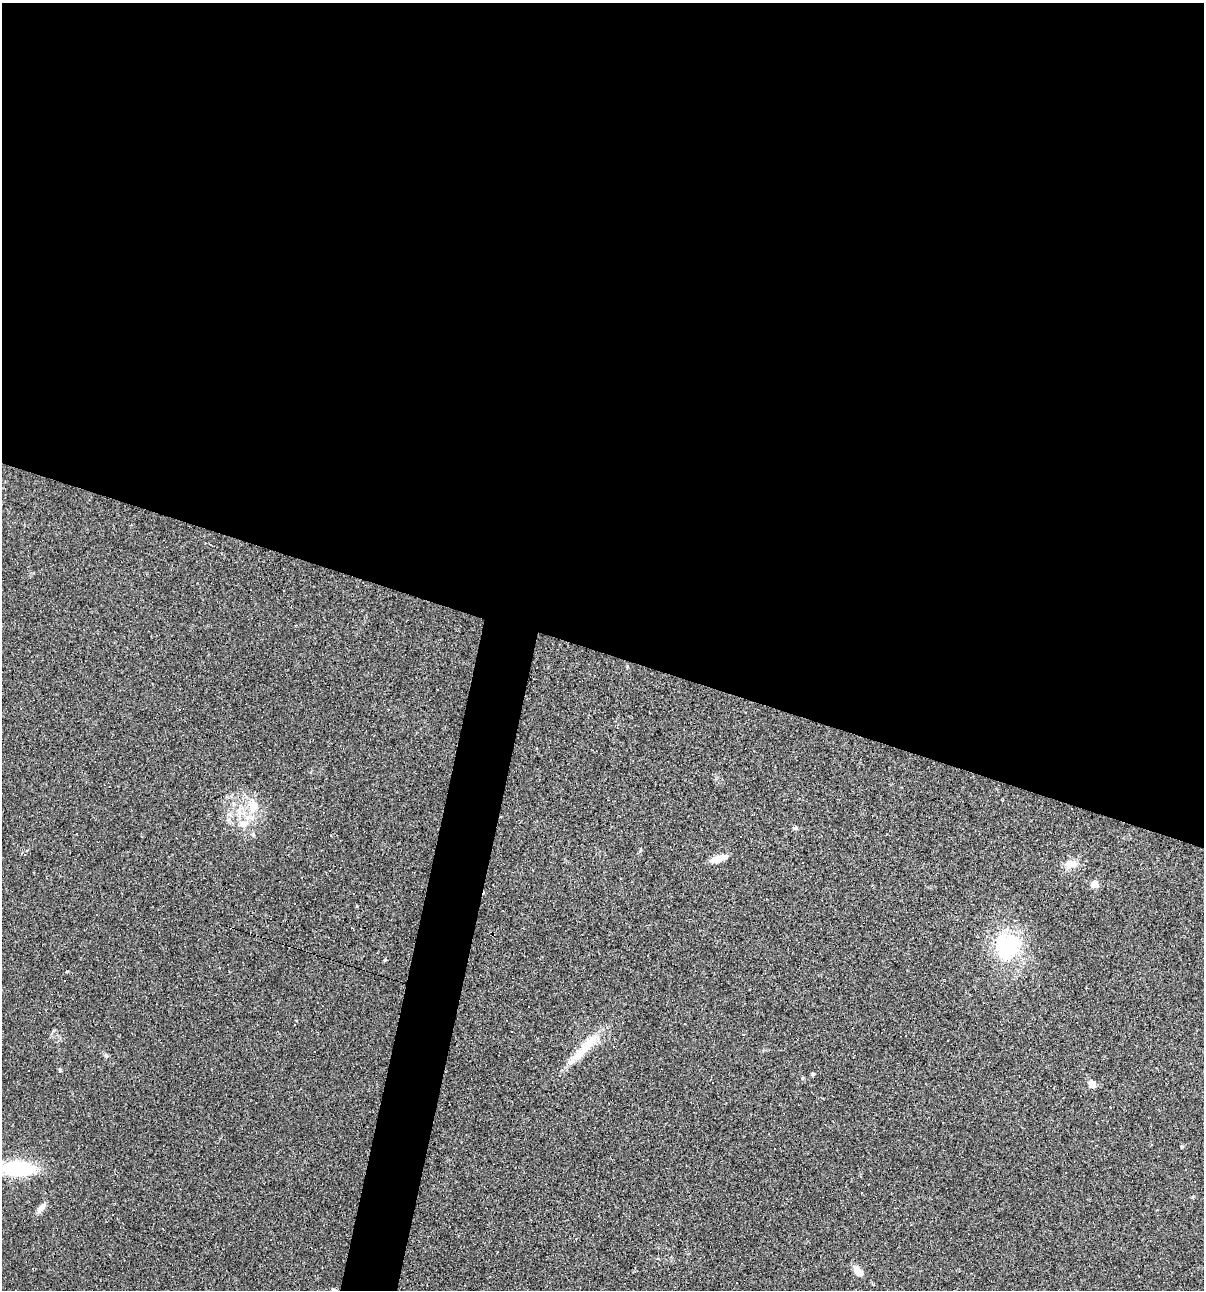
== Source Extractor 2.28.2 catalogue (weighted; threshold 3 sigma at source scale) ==
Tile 3 of 4 x 4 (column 3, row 1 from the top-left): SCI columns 2524-3725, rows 3867-5154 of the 5172 x 5154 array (HDU 1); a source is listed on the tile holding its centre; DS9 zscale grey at full resolution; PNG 1206 x 1292 px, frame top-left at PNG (2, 3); no overlay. Shown black and unused: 53% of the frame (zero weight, under 2 of 3 exposures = <1% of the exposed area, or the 3 px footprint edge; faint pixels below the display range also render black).
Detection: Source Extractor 2.28.2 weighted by HDU 2 'WHT'; one run over the whole footprint, this tile lists its part. Background 0.0888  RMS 0.0065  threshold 0.0292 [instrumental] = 3 sigma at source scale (4.5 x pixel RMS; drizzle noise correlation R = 1.50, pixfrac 1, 0.05/0.05 arcsec/px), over >= 5 px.
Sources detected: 39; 18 cosmic-ray / hot-pixel residue — not listed; the other 21 listed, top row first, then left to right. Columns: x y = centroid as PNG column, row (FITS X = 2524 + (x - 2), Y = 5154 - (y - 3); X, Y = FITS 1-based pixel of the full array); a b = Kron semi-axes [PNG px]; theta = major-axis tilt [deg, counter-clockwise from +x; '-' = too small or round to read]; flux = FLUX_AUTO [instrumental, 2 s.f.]
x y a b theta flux
388 709 3 3 - 0.5
253 804 18 15 -29 12
243 824 17 9 15 7.2
795 828 7 5 2 1.1
719 858 19 7 19 7.8
1071 864 15 10 12 7
1095 884 9 8 - 4
1007 947 36 28 55 50
385 960 6 4 29 0.68
67 971 5 3 - 0.51
65 980 3 3 - 3.7
905 1035 3 3 - 1.2
585 1047 53 10 49 19
106 1056 5 5 - 1.1
60 1070 5 4 - 0.88
813 1074 5 4 - 0.79
1092 1084 7 6 - 7.1
1182 1147 4 4 - 0.64
18 1168 32 14 -3 51
41 1208 17 6 46 3.2
858 1271 12 7 -53 6.8
Isophote crosses this tile's border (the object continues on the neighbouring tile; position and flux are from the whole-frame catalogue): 1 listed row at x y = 18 1168
Unlisted compact peaks at least as high as the median listed source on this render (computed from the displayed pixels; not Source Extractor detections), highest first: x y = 1192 1197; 640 851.